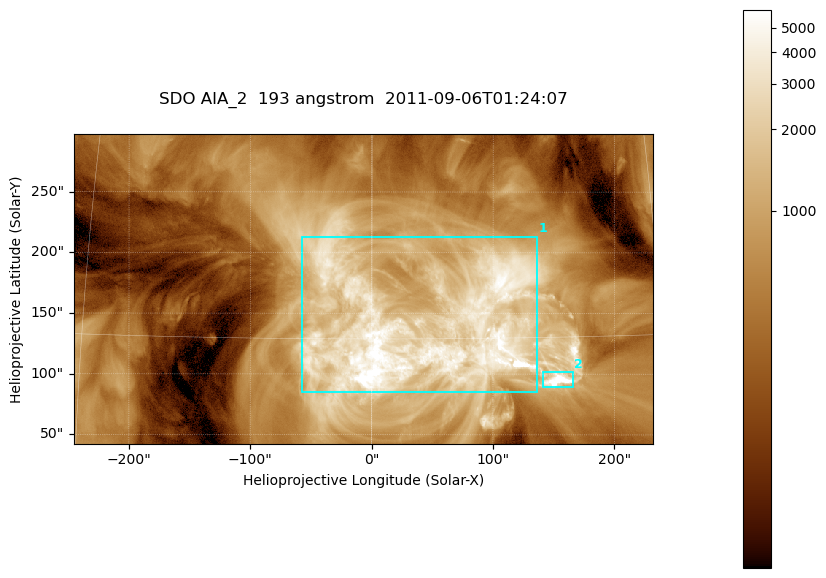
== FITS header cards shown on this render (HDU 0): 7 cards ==
TELESCOP= 'SDO     '           /
INSTRUME= 'AIA_2   '           /
WAVELNTH=                  193 /
WAVEUNIT= 'angstrom'           /
DATE-OBS= '2011-09-06T01:24:07.84' /
CTYPE1  = 'HPLN-TAN'           /
CTYPE2  = 'HPLT-TAN'           /

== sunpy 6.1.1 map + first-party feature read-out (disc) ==
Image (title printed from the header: SDO AIA_2  193 angstrom  2011-09-06T01:24:07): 794 x 424 px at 0.601 arcsec/px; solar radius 952 arcsec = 1584 px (partial field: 4.3% of the solar disc is inside the frame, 100% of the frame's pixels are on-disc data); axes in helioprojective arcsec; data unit not stated in the header (colour bar unlabelled)
Pointing: header CRPIX1/2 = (2043.76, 2047.55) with CRVAL1/2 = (0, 0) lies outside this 794 x 424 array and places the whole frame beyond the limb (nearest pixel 1.29 R_sun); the SolarSoft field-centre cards XCEN/YCEN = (-7.016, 170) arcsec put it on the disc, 1607 arcsec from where CRPIX/CRVAL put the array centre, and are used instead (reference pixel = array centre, CRVAL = XCEN/YCEN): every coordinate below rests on XCEN/YCEN
Orientation: roll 0.0564 deg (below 1 deg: not rotated)
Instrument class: DISC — disc imager (sunpy class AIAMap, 193 A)
Bright regions (active regions / flare kernels): reference = the on-disc median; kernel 7 px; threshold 5 sigma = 2288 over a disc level ~564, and >= 1.15x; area >= 336 px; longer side >= 5 px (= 3 arcsec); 2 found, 2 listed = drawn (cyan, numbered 1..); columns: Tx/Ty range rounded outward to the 2 arcsec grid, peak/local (2 s.f.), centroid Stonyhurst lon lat
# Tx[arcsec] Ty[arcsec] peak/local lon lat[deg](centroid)
1 -58..138 84..214 14 +3 +15
2 140..166 88..102 15 +9 +13